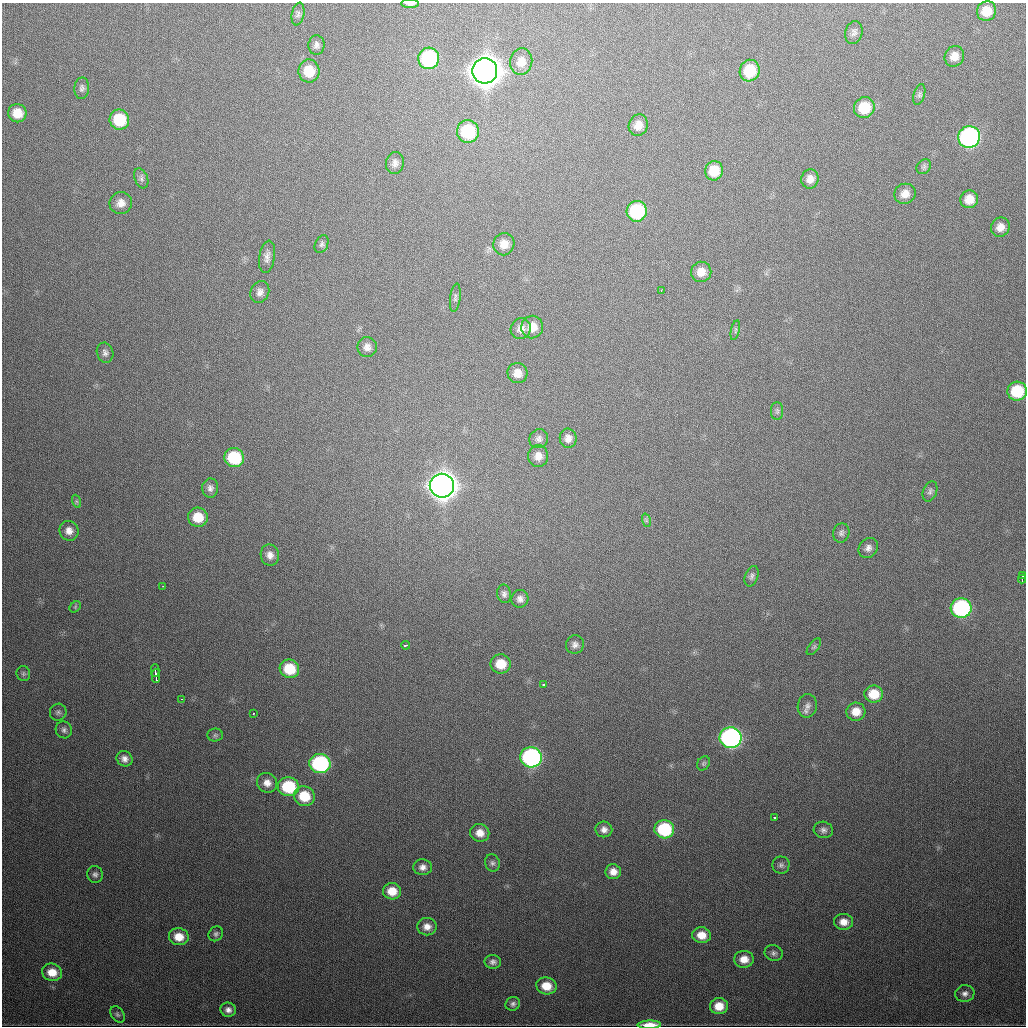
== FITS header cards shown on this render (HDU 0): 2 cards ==
NAXIS1  =                 1024
NAXIS2  =                 1024

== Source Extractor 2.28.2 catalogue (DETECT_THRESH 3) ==
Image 1024 x 1024 px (HDU 0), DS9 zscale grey, 1 PNG px = 1 image px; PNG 1028 x 1028 px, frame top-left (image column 1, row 1024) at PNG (2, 3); each listed source drawn as its Kron ellipse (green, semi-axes under 4 px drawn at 4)
Background 442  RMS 16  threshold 47.3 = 3 sigma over >= 5 px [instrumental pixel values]
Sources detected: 118; all 118 listed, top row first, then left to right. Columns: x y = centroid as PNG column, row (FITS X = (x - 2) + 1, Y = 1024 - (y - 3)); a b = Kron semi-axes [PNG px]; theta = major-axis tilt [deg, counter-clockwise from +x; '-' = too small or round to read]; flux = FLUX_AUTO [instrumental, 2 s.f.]
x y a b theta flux
410 4 9 3 -1 3.0e+03
987 11 10 9 - 1.8e+04
298 14 11 6 80 3.3e+03
854 33 12 8 76 4.2e+03
316 45 9 8 - 4.3e+03
954 56 11 9 60 1.1e+04
429 58 11 10 - 1.1e+05
521 62 13 11 83 1.2e+04
309 71 11 10 - 2.5e+04
485 71 12 12 - 2.5e+06
750 71 11 10 - 3.2e+04
82 88 11 7 87 3.5e+03
919 94 10 5 73 2.7e+03
864 108 11 10 - 3.2e+04
17 113 9 9 - 1.8e+04
119 120 10 9 - 4.2e+04
638 125 11 9 70 1.0e+04
468 131 11 11 - 6.5e+04
969 137 11 11 - 2.9e+05
395 163 11 9 80 5.6e+03
924 167 8 6 47 2.7e+03
714 171 10 9 - 2.2e+04
141 178 10 6 -69 3.5e+03
810 179 10 8 75 7.7e+03
905 194 11 10 - 9.5e+03
969 199 9 8 - 1.4e+04
121 203 11 10 - 9.4e+03
637 211 10 10 - 8.8e+04
1000 227 10 9 - 8.7e+03
322 244 9 6 64 2.8e+03
504 244 11 10 - 1.1e+04
267 257 16 8 81 6.2e+03
701 272 10 10 - 1.1e+04
661 290 3 2 - 1.5e+03
260 292 11 9 67 5.7e+03
455 298 14 5 82 2.9e+03
532 327 11 11 - 1.4e+04
521 329 10 10 - 7.7e+03
735 330 10 3 77 1.9e+03
367 347 10 9 - 6.0e+03
105 353 10 8 -72 4.1e+03
517 373 10 10 - 9.5e+03
1017 391 10 9 - 4.8e+04
777 411 9 6 90 2.8e+03
568 438 9 8 - 6.8e+03
539 439 10 9 - 4.6e+03
538 456 11 10 - 9.0e+03
234 458 10 9 - 5.6e+04
442 486 12 12 - 1.7e+06
210 488 9 8 - 4.5e+03
930 491 10 7 69 3.3e+03
76 501 7 4 -71 1.9e+03
198 517 10 9 - 2.3e+04
646 520 7 4 -72 1.7e+03
69 531 10 9 - 7.8e+03
841 533 10 8 75 3.7e+03
868 548 11 9 51 5.9e+03
270 555 10 9 - 7.1e+03
1022 575 3 3 - 4.6e+03
752 576 10 6 70 3.6e+03
1022 579 4 2 - 3.2e+03
163 586 3 2 - 1.3e+03
504 594 9 7 -82 3.9e+03
520 599 9 8 - 5.3e+03
75 607 6 5 - 1.7e+03
961 608 10 10 - 1.7e+05
405 645 4 2 - 2.7e+03
575 645 9 9 - 4.9e+03
814 647 10 5 52 2.3e+03
501 664 10 9 - 2.2e+04
289 669 10 9 - 3.5e+04
155 670 6 2 90 3.6e+03
23 674 7 6 - 2.3e+03
156 676 7 2 89 4.2e+03
544 684 3 3 - 2.2e+03
874 694 9 8 - 2.3e+04
182 699 2 2 - 1.3e+03
807 706 12 9 81 5.8e+03
58 712 9 8 - 3.4e+03
856 712 9 9 - 1.4e+04
253 713 3 2 - 1.9e+03
64 730 9 8 - 3.7e+03
215 735 8 6 2 2.5e+03
730 738 11 10 - 3.2e+05
531 757 11 10 - 2.4e+05
124 759 8 7 - 5.7e+03
320 763 10 9 - 1.5e+05
703 763 7 6 - 1.9e+03
267 783 10 9 - 8.7e+03
288 787 10 9 - 6.0e+04
304 796 10 9 - 3.1e+04
775 818 3 3 - 3.3e+03
604 829 8 8 - 5.9e+03
664 829 10 9 - 7.9e+04
823 830 9 8 - 4.4e+03
480 833 9 9 - 1.1e+04
492 863 9 7 -73 3.2e+03
781 865 8 8 - 3.7e+03
423 867 9 8 - 5.8e+03
613 872 8 7 - 8.5e+03
95 874 8 7 - 3.7e+03
392 891 9 8 - 1.8e+04
844 922 9 8 - 1.0e+04
427 927 10 8 -2 7.9e+03
216 934 8 7 - 3.0e+03
702 935 9 8 - 1.4e+04
179 937 10 8 -8 1.6e+04
774 953 9 8 - 3.8e+03
744 959 10 8 3 1.2e+04
493 962 8 7 - 4.3e+03
52 972 10 8 -14 1.7e+04
546 986 10 8 -11 1.9e+04
965 994 9 8 - 5.1e+03
513 1004 7 6 - 3.4e+03
719 1006 9 8 - 1.6e+04
228 1010 8 7 - 5.4e+03
117 1014 9 6 -57 2.7e+03
649 1025 12 4 2 1.6e+04
At the frame edge (FLAGS 8, measured only in part): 2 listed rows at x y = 410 4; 649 1025